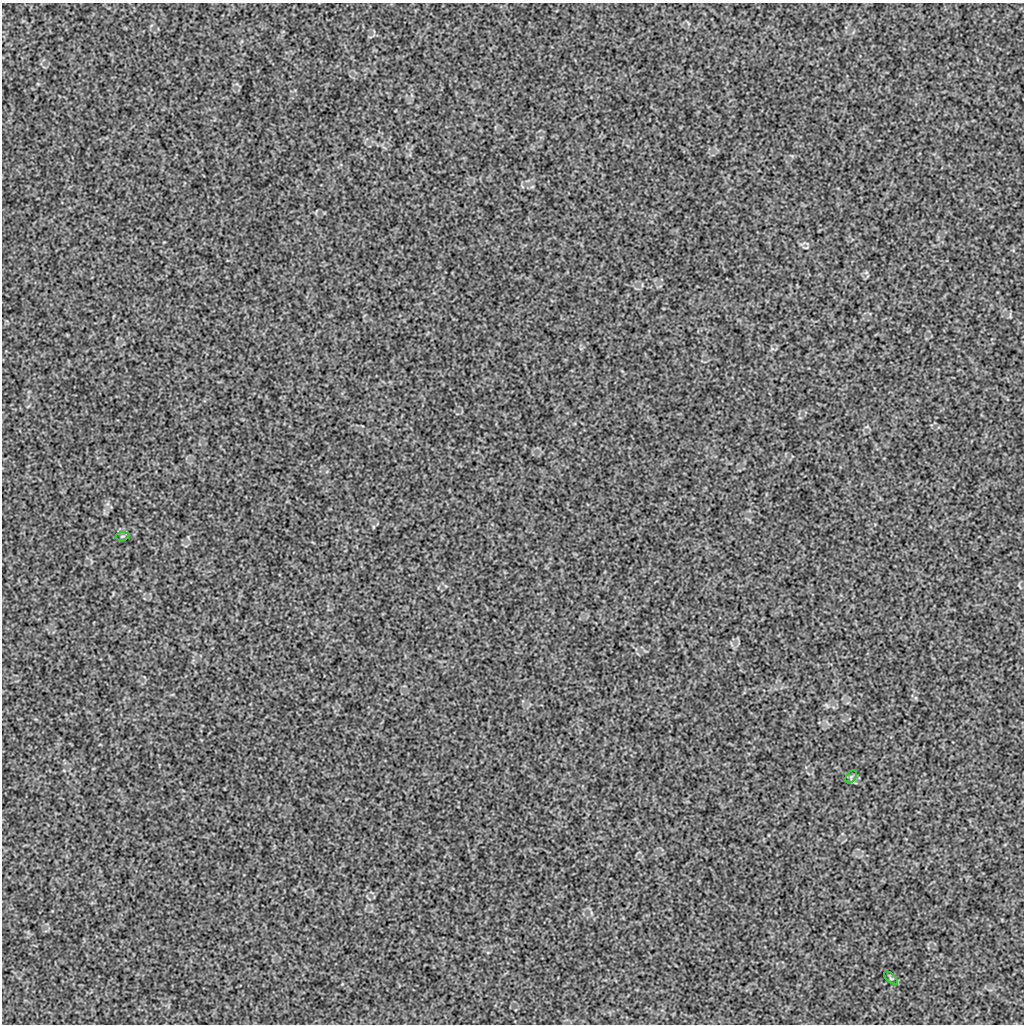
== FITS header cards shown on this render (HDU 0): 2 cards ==
NAXIS1  =                 1022 / length of data axis 1
NAXIS2  =                 1022 / length of data axis 2

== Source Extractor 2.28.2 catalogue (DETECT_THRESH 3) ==
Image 1022 x 1022 px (HDU 0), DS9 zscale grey, 1 PNG px = 1 image px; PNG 1026 x 1026 px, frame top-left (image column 1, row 1022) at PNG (2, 3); each listed source drawn as its Kron ellipse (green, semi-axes under 4 px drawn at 4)
Background 8700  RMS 42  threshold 126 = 3 sigma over >= 5 px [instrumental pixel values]
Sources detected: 3; all 3 listed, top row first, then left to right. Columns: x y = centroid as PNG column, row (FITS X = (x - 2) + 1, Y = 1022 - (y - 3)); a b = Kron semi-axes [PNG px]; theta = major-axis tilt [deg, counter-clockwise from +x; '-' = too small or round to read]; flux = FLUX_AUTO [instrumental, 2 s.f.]
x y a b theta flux
122 536 7 3 9 3100
851 777 7 4 56 4900
891 978 8 3 -45 4000